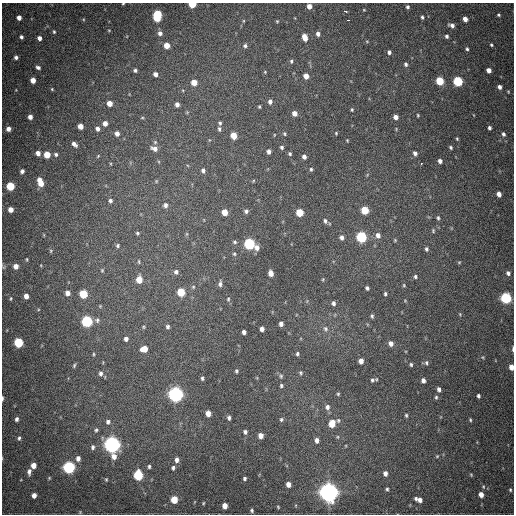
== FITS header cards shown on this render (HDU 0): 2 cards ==
NAXIS1  =                  512
NAXIS2  =                  512

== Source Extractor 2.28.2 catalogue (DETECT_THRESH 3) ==
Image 512 x 512 px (HDU 0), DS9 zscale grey, 1 PNG px = 1 image px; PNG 516 x 516 px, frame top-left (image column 1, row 512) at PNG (2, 3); no overlay
Background 849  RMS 23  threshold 69.5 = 3 sigma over >= 5 px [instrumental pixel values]
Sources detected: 226; all 226 listed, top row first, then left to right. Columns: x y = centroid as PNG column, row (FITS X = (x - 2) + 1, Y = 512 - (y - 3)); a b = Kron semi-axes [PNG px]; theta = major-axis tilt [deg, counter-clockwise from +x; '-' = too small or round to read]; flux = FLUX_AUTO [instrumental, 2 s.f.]
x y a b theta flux
123 4 3 2 - 1.3e+03
192 4 5 4 - 4.3e+04
309 6 4 4 - 1.0e+04
407 7 4 4 - 3.1e+03
364 10 3 3 - 1.1e+03
345 11 4 3 - 7.7e+03
499 15 4 4 - 2.4e+03
157 16 8 5 83 1.2e+05
422 17 4 3 - 2.6e+03
19 18 4 4 - 8.4e+03
465 19 5 4 - 1.1e+04
348 20 4 2 - 1.1e+04
243 21 5 3 - 1.6e+03
277 21 4 4 - 1.6e+03
452 25 6 4 -22 6.0e+03
109 30 4 3 - 1.3e+03
54 32 5 4 - 2.1e+03
160 33 6 5 - 6.2e+03
318 34 5 4 - 5.5e+03
447 36 4 4 - 3.7e+03
21 37 4 3 - 3.9e+03
305 37 6 4 -73 1.7e+04
39 38 4 4 - 6.4e+03
367 41 5 3 - 1.5e+03
167 45 5 4 - 2.0e+04
491 45 4 3 - 2.1e+03
245 46 6 5 - 4.2e+03
467 49 4 4 - 2.6e+03
389 52 4 4 - 4.1e+03
16 57 4 4 - 4.3e+03
291 61 6 4 86 2.8e+03
406 64 5 4 - 3.1e+03
38 67 5 4 - 4.0e+03
135 70 4 4 - 3.0e+03
489 70 4 4 - 9.5e+03
265 72 4 3 - 1.4e+03
155 74 4 4 - 6.4e+03
306 76 5 5 - 1.2e+04
33 80 5 4 - 1.4e+04
440 81 5 5 - 5.6e+04
458 81 5 5 - 1.1e+05
194 82 5 5 - 1.9e+04
500 87 4 4 - 6.0e+03
52 89 4 3 - 1.6e+03
508 92 4 4 - 1.3e+03
270 101 6 5 - 5.4e+03
109 103 5 4 - 1.4e+04
177 104 4 4 - 6.0e+03
259 107 4 3 - 1.8e+03
352 110 5 4 - 1.9e+03
294 113 5 5 - 1.0e+04
418 115 4 3 - 1.6e+03
30 117 4 4 - 7.9e+03
396 117 4 4 - 8.3e+03
142 118 5 3 - 1.3e+03
105 123 5 5 - 8.6e+03
220 123 5 4 - 2.5e+03
80 126 5 4 - 1.2e+04
489 128 4 3 - 3.5e+03
8 129 5 5 - 8.1e+03
97 129 5 4 - 5.4e+03
219 129 5 4 - 3.2e+03
117 133 5 5 - 6.6e+03
336 133 4 3 - 1.6e+03
284 134 5 5 - 2.3e+03
503 134 6 5 - 3.9e+03
233 135 5 5 - 2.4e+04
274 135 4 2 - 1.1e+03
457 139 4 3 - 1.6e+03
347 140 4 3 - 1.3e+03
74 144 6 4 -42 5.8e+03
282 147 5 4 - 3.1e+03
451 147 4 3 - 2.3e+03
154 148 9 6 -18 9.0e+03
269 151 4 4 - 5.6e+03
38 153 5 4 - 9.2e+03
415 153 5 4 - 4.9e+03
56 154 5 5 - 3.1e+03
290 154 4 4 - 2.2e+03
47 155 5 5 - 2.6e+04
98 156 5 3 - 1.3e+03
304 157 5 4 - 5.6e+03
440 161 4 4 - 5.4e+03
421 163 3 2 - 2.3e+03
311 169 5 4 - 2.4e+03
203 170 6 5 - 4.7e+03
22 171 4 4 - 4.5e+03
156 181 5 4 - 1.6e+03
253 181 5 4 - 1.6e+03
40 182 9 5 -69 2.4e+04
10 186 5 5 - 6.2e+04
499 194 5 4 - 8.8e+03
110 201 5 4 - 3.4e+03
165 205 6 6 - 5.0e+03
11 210 5 5 - 1.1e+04
365 210 5 5 - 5.1e+04
246 211 5 5 - 3.9e+03
225 212 5 4 - 2.0e+04
300 212 5 5 - 4.5e+04
438 218 5 3 - 2.6e+03
325 221 7 5 -66 3.7e+03
433 231 6 4 -89 2.1e+03
137 233 4 3 - 2.3e+03
187 234 6 4 89 1.9e+03
44 235 5 3 - 1.3e+03
378 235 7 5 -76 7.5e+03
342 237 5 4 - 5.4e+03
361 237 6 5 - 1.6e+05
395 240 5 4 - 1.6e+03
235 242 5 5 - 2.8e+03
249 244 6 5 - 1.9e+05
118 245 5 5 - 2.4e+03
257 248 7 6 - 8.0e+03
426 249 5 4 - 3.2e+03
51 251 6 4 64 2.0e+03
234 254 5 5 - 2.3e+03
27 259 5 4 - 1.8e+03
139 261 6 3 -89 1.8e+03
459 262 4 4 - 1.5e+03
41 265 5 3 - 1.3e+03
16 266 6 5 - 1.1e+04
4 267 6 5 - 2.7e+03
102 270 5 4 - 1.8e+03
176 272 6 6 - 5.1e+03
271 273 5 4 - 1.4e+04
508 273 5 5 - 4.3e+03
415 277 5 4 - 2.6e+03
323 279 5 3 - 1.5e+03
139 280 6 5 - 2.5e+04
220 284 8 4 82 4.3e+03
404 285 4 3 - 1.6e+03
193 287 5 5 - 2.2e+03
367 288 4 3 - 3.1e+03
181 292 5 5 - 5.2e+04
67 293 5 5 - 8.8e+03
83 294 5 5 - 6.3e+04
385 294 4 3 - 2.6e+03
26 296 5 5 - 9.6e+03
506 298 6 5 - 1.9e+05
11 299 6 5 - 2.3e+03
228 299 7 5 88 2.7e+03
405 301 5 3 - 1.3e+03
333 303 5 4 - 4.3e+03
100 306 4 4 - 1.3e+03
460 314 5 3 - 1.5e+03
372 316 4 3 - 2.7e+03
97 320 7 6 - 4.0e+03
87 321 6 5 - 2.0e+05
281 324 5 4 - 6.3e+03
143 327 5 4 - 1.9e+03
168 327 6 5 - 3.9e+03
262 329 5 4 - 7.0e+03
325 329 8 6 -48 4.5e+03
244 332 4 4 - 5.4e+03
126 339 4 4 - 5.8e+03
18 343 6 5 - 9.1e+04
391 343 5 5 - 7.8e+03
144 349 6 5 - 2.4e+04
513 349 7 2 88 2.7e+03
93 354 5 3 - 1.6e+03
297 354 5 4 - 2.6e+03
483 357 6 4 -20 1.8e+03
361 361 5 4 - 9.0e+03
426 363 6 5 - 3.3e+03
411 364 5 3 - 2.3e+03
74 365 6 4 64 2.2e+03
511 367 5 4 - 1.2e+04
236 371 5 4 - 2.3e+03
101 373 6 5 - 4.4e+03
301 373 5 5 - 2.4e+03
281 376 7 5 -76 2.8e+03
202 378 6 4 -88 2.7e+03
372 380 6 5 - 3.3e+03
423 380 5 4 - 6.9e+03
281 386 5 4 - 2.5e+03
439 389 5 4 - 5.5e+03
176 394 6 6 - 6.5e+05
338 394 4 4 - 2.0e+03
478 396 4 3 - 3.6e+03
436 397 5 4 - 2.5e+03
2 398 5 2 - 2.8e+03
327 407 7 7 - 6.6e+03
208 413 5 4 - 1.3e+04
406 415 5 3 - 2.2e+03
229 418 4 3 - 3.6e+03
17 419 5 4 - 4.3e+03
281 419 6 5 - 2.8e+03
338 420 7 6 - 3.3e+03
470 420 4 3 - 1.9e+03
108 422 6 6 - 4.9e+03
332 423 6 5 - 2.9e+04
96 430 6 5 - 2.9e+03
245 432 4 4 - 3.5e+03
261 436 5 4 - 1.1e+04
19 438 6 4 72 3.0e+03
317 440 6 5 - 7.4e+03
112 445 7 6 - 9.0e+05
93 447 6 5 - 4.0e+03
437 456 5 4 - 1.5e+03
78 458 6 5 - 7.6e+03
177 460 6 4 86 6.5e+03
33 465 5 4 - 1.4e+04
149 466 5 3 - 2.6e+03
69 467 6 5 - 3.0e+05
173 468 4 4 - 3.3e+03
29 472 8 5 85 6.0e+03
385 473 5 4 - 7.1e+03
138 475 6 5 - 1.1e+05
471 475 4 4 - 1.6e+03
49 478 4 3 - 1.5e+03
245 478 4 3 - 3.0e+03
106 479 5 4 - 1.7e+03
288 484 5 4 - 1.0e+04
387 489 4 3 - 2.4e+03
510 490 5 4 - 2.0e+03
329 492 7 7 - 1.3e+06
481 494 5 4 - 1.2e+04
34 495 5 4 - 9.1e+03
416 498 4 3 - 3.1e+03
174 500 5 5 - 3.8e+04
420 500 5 4 - 7.6e+03
203 503 4 3 - 1.5e+03
225 506 5 4 - 1.4e+04
278 507 4 3 - 1.5e+03
252 510 4 3 - 2.5e+03
80 512 5 4 - 1.4e+03
At the frame edge (FLAGS 8, measured only in part): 5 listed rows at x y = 123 4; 192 4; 513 349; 511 367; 2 398